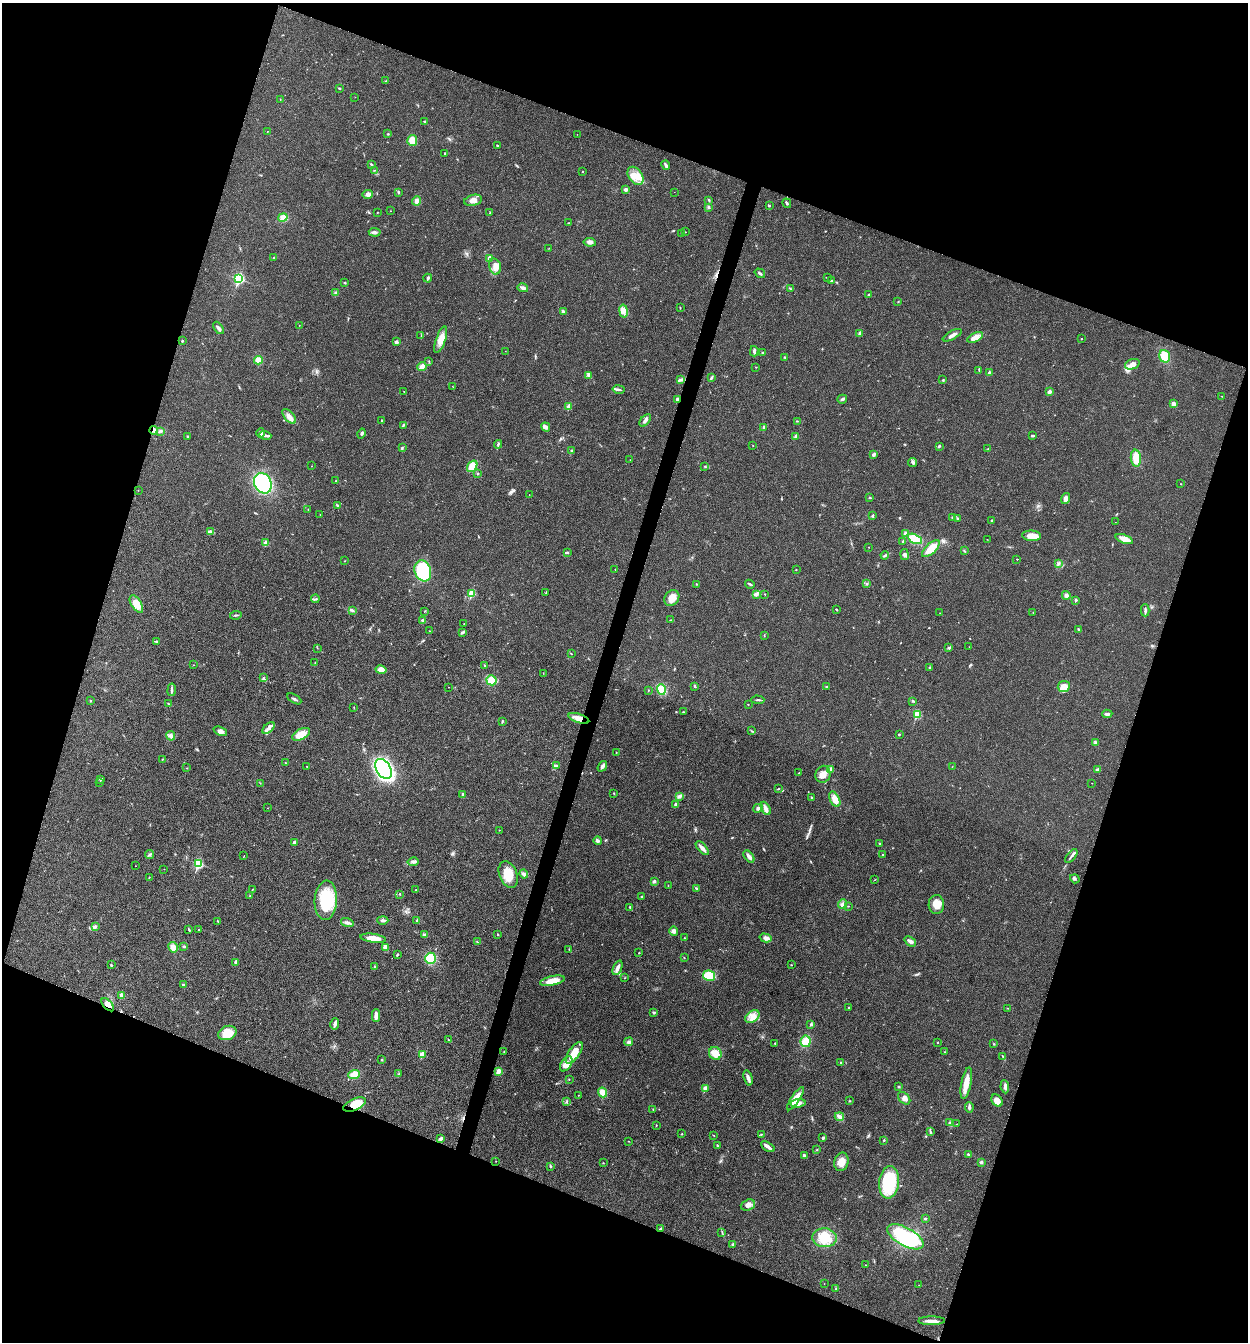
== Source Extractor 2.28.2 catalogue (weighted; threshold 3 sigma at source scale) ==
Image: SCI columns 264-5247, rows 3-5360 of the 5381 x 5366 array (HDU 1 of 3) = the unmasked area's bounding box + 8 px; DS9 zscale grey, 4 x 4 block average (1 PNG px = mean of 4 x 4 image px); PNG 1250 x 1344 px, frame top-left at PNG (2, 3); each listed source drawn as its Kron ellipse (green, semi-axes under 4 px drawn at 4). Shown black and unused: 39% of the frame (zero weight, under 3 of 4 exposures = <1% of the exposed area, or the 3 px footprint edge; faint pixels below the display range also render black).
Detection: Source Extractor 2.28.2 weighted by HDU 2 'WHT'. Background 0.025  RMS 0.0045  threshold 0.0202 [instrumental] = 3 sigma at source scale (4.5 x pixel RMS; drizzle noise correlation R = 1.50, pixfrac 1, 0.05/0.05 arcsec/px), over >= 5 px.
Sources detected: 412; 1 inside a brighter object's white glare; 2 cosmic-ray / hot-pixel residue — neither listed nor drawn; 2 coinciding with a brighter row at this scale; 19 inside a brighter listed object's ellipse — not listed separately; the other 388 listed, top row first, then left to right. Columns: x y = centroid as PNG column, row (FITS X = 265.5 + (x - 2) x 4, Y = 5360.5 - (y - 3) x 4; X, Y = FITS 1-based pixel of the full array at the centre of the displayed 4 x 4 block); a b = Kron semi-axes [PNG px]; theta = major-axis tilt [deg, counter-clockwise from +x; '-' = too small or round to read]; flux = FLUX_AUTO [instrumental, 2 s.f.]
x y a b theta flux
386 81 2 2 - 1.9
339 88 3 2 - 2.2
355 97 2 2 - 0.54
280 99 2 2 - 0.85
425 122 3 2 - 3.3
267 131 2 2 - 0.92
388 134 2 2 - 1.8
577 134 2 2 - 0.53
412 140 5 5 - 31
497 145 2 2 - 2.9
445 153 2 2 - 3.9
371 164 3 2 - 2.1
666 165 5 2 - 7.1
374 170 2 2 - 1.1
582 171 2 2 - 1.1
635 176 10 6 -54 35
626 189 3 2 - 8.8
399 192 3 2 - 2.4
674 192 2 2 - 0.41
368 194 5 4 - 9.9
473 200 9 5 13 19
709 200 4 2 - 2.6
416 201 4 4 - 7.6
787 203 5 2 - 4.7
769 206 2 2 - 5.6
708 207 3 3 - 2.9
391 211 2 2 - 0.72
490 212 3 2 - 1.3
377 213 2 2 - 1.4
283 217 5 4 - 17
568 223 2 2 - 1.4
375 232 6 2 -3 5.3
685 232 2 2 - 0.84
682 234 2 2 - 2.6
590 242 6 4 -7 9.3
549 248 2 2 - 0.87
273 258 2 2 - 2.6
490 258 4 3 - 12
495 266 8 5 -75 17
760 273 5 2 - 5
428 278 4 2 - 4.7
827 278 3 2 - 1.4
239 279 3 2 - 350
831 281 2 2 - 4.9
345 283 3 2 - 1.9
523 288 5 2 - 10
790 289 3 2 - 2.7
335 293 3 3 - 3.3
869 294 3 2 - 1.7
898 302 2 2 - 1.2
680 307 3 2 - 1.5
623 311 6 4 -80 14
563 312 3 2 - 7.3
299 325 2 2 - 0.74
218 328 7 2 -57 7.9
860 333 3 3 - 6.6
952 335 10 3 29 12
421 336 2 2 - 1.2
975 337 8 4 25 18
1081 338 2 2 - 2.5
441 340 14 5 70 24
182 341 2 2 - 5.4
396 342 3 3 - 7.3
505 351 2 2 - 0.6
754 351 5 2 - 6.4
763 353 2 2 - 3.6
1165 356 6 5 - 42
785 357 3 2 - 2
258 360 4 4 - 17
429 361 3 2 - 1.9
1132 364 7 5 22 17
422 366 4 3 - 24
756 367 2 2 - 1.1
979 370 2 2 - 1.1
989 373 3 2 - 3.3
589 376 4 3 - 4.8
711 378 4 2 - 3.6
681 379 3 3 - 5.1
943 380 3 2 - 2.2
453 387 2 2 - 0.56
618 389 6 2 -11 4.8
404 391 2 2 - 0.85
1049 392 2 2 - 22
1222 396 2 2 - 0.56
677 399 2 2 - 14
842 399 5 3 - 4.7
1173 404 4 3 - 7.5
569 406 2 2 - 53
289 416 9 4 -50 15
645 420 7 3 51 8.8
382 421 3 2 - 2.5
797 421 3 2 - 1.8
403 425 4 2 - 3.4
546 427 5 3 - 8.4
764 427 4 2 - 6.1
154 430 4 3 - 5.8
161 431 3 2 - 2.6
261 433 4 3 - 7.2
361 434 5 2 - 3.5
265 435 6 3 -18 6.6
796 436 2 2 - 13
1033 436 3 2 - 4.2
188 437 3 2 - 1.9
498 444 4 2 - 3.4
753 446 2 2 - 1.7
939 446 3 2 - 2.5
402 448 3 2 - 2.4
988 448 2 2 - 0.85
571 450 2 2 - 1.1
873 455 3 3 - 3.9
1136 458 8 5 -83 33
630 460 2 2 - 0.88
913 462 4 3 - 5.1
312 466 2 2 - 0.85
472 466 6 4 53 39
704 466 2 2 - 0.88
478 473 3 2 - 2.4
336 481 2 2 - 1
263 483 10 8 -64 220
1181 484 2 2 - 1
138 490 2 2 - 1.2
529 495 2 2 - 0.77
870 498 3 2 - 1.9
1065 498 6 4 72 11
337 505 2 2 - 2.1
308 510 2 2 - 0.62
320 514 2 2 - 0.6
873 515 2 2 - 1.4
952 518 2 2 - 2
957 518 3 2 - 1.5
991 520 2 2 - 2.3
1115 522 2 2 - 0.48
210 532 3 2 - 11
905 533 4 3 - 8.1
1032 536 9 5 -5 30
915 539 8 4 -26 60
987 539 2 2 - 0.6
1124 539 9 3 -20 31
903 541 2 2 - 5.9
266 543 2 2 - 40
869 547 2 2 - 1.1
931 549 11 5 44 39
964 551 4 2 - 2.1
567 553 2 2 - 2
885 555 4 2 - 2.6
905 555 5 3 - 6.5
1017 559 2 2 - 2.1
344 561 2 2 - 0.92
1058 563 3 2 - 3.3
615 569 2 2 - 0.72
796 569 2 2 - 0.83
423 571 11 8 -70 230
867 583 2 2 - 2.7
696 584 2 2 - 1.3
750 584 5 2 - 3.6
471 593 2 2 - 120
546 593 4 2 - 1.2
756 594 3 2 - 3.9
765 594 2 2 - 1.7
1066 595 4 4 - 8
672 598 8 7 - 27
315 599 4 2 - 2.9
1076 600 2 2 - 9
136 604 10 5 -58 37
836 609 3 2 - 2
352 610 2 2 - 1.3
1145 610 6 2 90 5.1
425 611 2 2 - 0.81
1033 612 2 2 - 1.2
940 613 2 2 - 1
236 615 6 2 7 3.5
422 620 3 2 - 3.7
670 620 2 2 - 0.95
464 624 2 2 - 0.75
1079 629 3 2 - 2.4
430 631 2 2 - 1.5
462 632 4 2 - 4.7
764 635 3 2 - 1.7
156 641 3 2 - 2.2
969 647 2 2 - 0.59
317 648 2 2 - 0.83
949 648 4 2 - 4.2
571 654 2 2 - 0.83
315 663 2 2 - 0.95
193 665 2 2 - 0.67
485 665 3 2 - 2
929 667 2 2 - 1.7
381 670 5 4 - 20
543 673 2 2 - 0.8
263 678 4 3 - 4.4
492 680 5 5 - 33
695 686 3 2 - 2.5
449 687 2 2 - 0.6
826 687 2 2 - 2
1064 687 6 5 - 19
172 690 6 2 82 5.3
648 690 2 2 - 0.88
661 690 5 4 - 38
294 699 8 2 -30 5.8
91 700 2 2 - 1.5
758 700 6 2 -1 3.5
912 701 2 2 - 2.1
168 704 2 2 - 1.4
748 705 2 2 - 1
354 707 2 2 - 1.4
683 712 2 2 - 1.7
917 714 2 2 - 130
1107 714 5 2 - 4.8
579 718 11 4 -19 26
502 721 3 2 - 1.6
268 728 7 4 43 9
220 731 7 4 -24 11
752 731 2 2 - 1.2
301 734 10 5 27 38
899 734 2 2 - 4.3
171 736 5 3 - 7.2
1095 743 2 2 - 1.4
616 752 2 2 - 0.9
162 759 2 2 - 1
286 763 2 2 - 1.5
556 765 3 2 - 2.8
307 766 2 2 - 0.83
602 766 6 3 53 6.3
952 767 2 2 - 0.89
186 768 2 2 - 0.76
383 769 11 7 -58 510
830 770 2 2 - 29
1097 770 4 3 - 6.5
799 773 2 2 - 1.3
823 774 9 7 71 20
101 780 3 2 - 2.4
99 782 2 2 - 0.81
260 783 2 2 - 0.58
1092 783 2 2 - 0.61
778 789 3 2 - 2.1
614 793 3 2 - 1.7
462 794 2 2 - 3.4
679 796 4 2 - 4.4
811 797 3 2 - 1.9
835 799 8 4 -64 25
676 805 3 2 - 6.2
267 808 2 2 - 0.55
758 808 5 3 - 6.4
766 808 7 3 -62 11
499 830 2 2 - 0.63
598 841 4 3 - 4.2
295 842 4 3 - 6.2
879 843 2 2 - 1.6
702 848 8 3 -48 13
149 854 4 2 - 3.8
883 855 2 2 - 1.5
244 856 2 2 - 0.7
749 856 7 2 -52 12
1071 856 8 2 49 6
413 862 5 3 - 6.3
198 864 3 2 - 240
135 866 2 2 - 0.6
164 869 2 2 - 0.64
524 874 4 2 - 8.3
508 875 14 9 -68 46
149 877 2 2 - 1.1
1075 879 5 3 - 4.9
874 880 2 2 - 0.92
654 881 3 2 - 5.1
668 885 2 2 - 0.9
696 888 3 2 - 2.4
252 889 2 2 - 1
416 889 2 2 - 1.3
400 894 2 2 - 1.7
250 896 3 2 - 1.5
642 897 3 2 - 2.9
326 900 20 11 86 130
842 904 5 4 - 7.8
936 905 9 7 88 29
848 906 2 2 - 1.1
630 907 2 2 - 2.9
383 920 5 2 - 5.4
417 920 3 2 - 3.8
218 921 3 2 - 1.9
347 922 6 2 -14 6.5
95 926 4 3 - 4.7
189 929 3 2 - 2.2
198 929 2 2 - 1.4
674 931 5 4 - 8.9
424 934 3 2 - 2.6
498 934 2 2 - 1.8
373 938 13 4 -8 27
684 938 2 2 - 1.4
766 938 6 4 -14 8.4
910 941 6 3 -38 7.7
477 942 3 2 - 1.6
184 946 4 2 - 2.8
173 947 5 5 - 18
385 947 4 3 - 13
569 949 2 2 - 0.93
639 953 2 2 - 3.8
397 955 3 2 - 2.6
431 958 5 5 - 60
684 958 2 2 - 1.5
236 962 2 2 - 32
111 965 2 2 - 2.2
791 965 2 2 - 1.3
374 966 2 2 - 1.4
617 968 7 3 67 15
709 976 6 5 - 60
625 978 2 2 - 1.1
552 981 13 4 11 39
183 985 3 2 - 5.6
122 995 4 3 - 7.5
108 1005 8 4 -48 17
849 1008 2 2 - 1.4
1008 1008 2 2 - 0.63
654 1012 3 2 - 3.1
376 1015 6 3 88 18
752 1017 8 5 37 20
335 1024 6 2 79 9.1
811 1024 3 2 - 3
227 1033 9 7 22 46
449 1040 4 2 - 2.1
806 1041 6 5 - 32
629 1042 5 3 - 6
938 1042 2 2 - 3.2
775 1043 2 2 - 1.8
994 1044 2 2 - 0.81
504 1052 2 2 - 1.8
945 1052 2 2 - 0.92
574 1053 13 5 56 46
715 1053 6 6 - 31
422 1054 2 2 - 59
1003 1057 4 2 - 2.3
382 1060 3 2 - 2.3
840 1062 2 2 - 1.7
566 1064 8 5 58 20
498 1071 4 3 - 13
354 1074 6 4 21 27
399 1074 4 2 - 2.3
748 1078 8 3 -74 11
569 1079 2 2 - 1.1
966 1083 16 5 79 34
899 1087 2 2 - 2.8
1005 1087 6 3 -83 7.5
705 1088 2 2 - 45
602 1092 5 3 - 25
578 1095 2 2 - 0.69
904 1098 7 5 -46 12
795 1099 13 4 56 38
567 1101 3 2 - 1.7
849 1101 2 2 - 1.7
997 1101 7 5 -54 21
798 1103 7 4 7 14
355 1105 12 6 24 52
969 1107 5 3 - 5.4
653 1110 2 2 - 0.8
839 1117 4 3 - 10
950 1123 3 2 - 2.8
956 1124 2 2 - 0.56
656 1125 2 2 - 1.4
930 1132 3 2 - 1.6
682 1134 2 2 - 2.5
761 1134 2 2 - 1.6
713 1135 2 2 - 1.4
823 1138 3 3 - 3.6
441 1139 4 3 - 5.1
884 1140 2 2 - 4.2
628 1141 2 2 - 0.93
717 1145 3 2 - 1.8
768 1147 7 4 -32 10
817 1150 3 2 - 1.3
968 1154 2 2 - 3.5
804 1155 2 2 - 7.3
496 1161 2 2 - 0.74
841 1162 9 7 75 29
981 1162 3 2 - 4.2
603 1163 2 2 - 1.3
550 1166 3 2 - 2.9
889 1182 16 10 83 160
748 1205 7 5 19 13
925 1218 4 2 - 3.4
661 1229 3 2 - 6.4
722 1232 2 2 - 1.4
905 1237 20 9 -29 190
825 1238 12 9 -6 60
732 1245 3 2 - 4
865 1265 2 2 - 0.61
824 1284 2 2 - 0.52
919 1285 2 2 - 0.73
836 1289 2 2 - 2
932 1321 13 3 1 15
Overlapping masked pixels (flux is a lower limit): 6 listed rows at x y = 677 399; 154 430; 579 718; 108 1005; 355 1105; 661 1229
Diffuse or blended objects may show on this block-average render without a row.